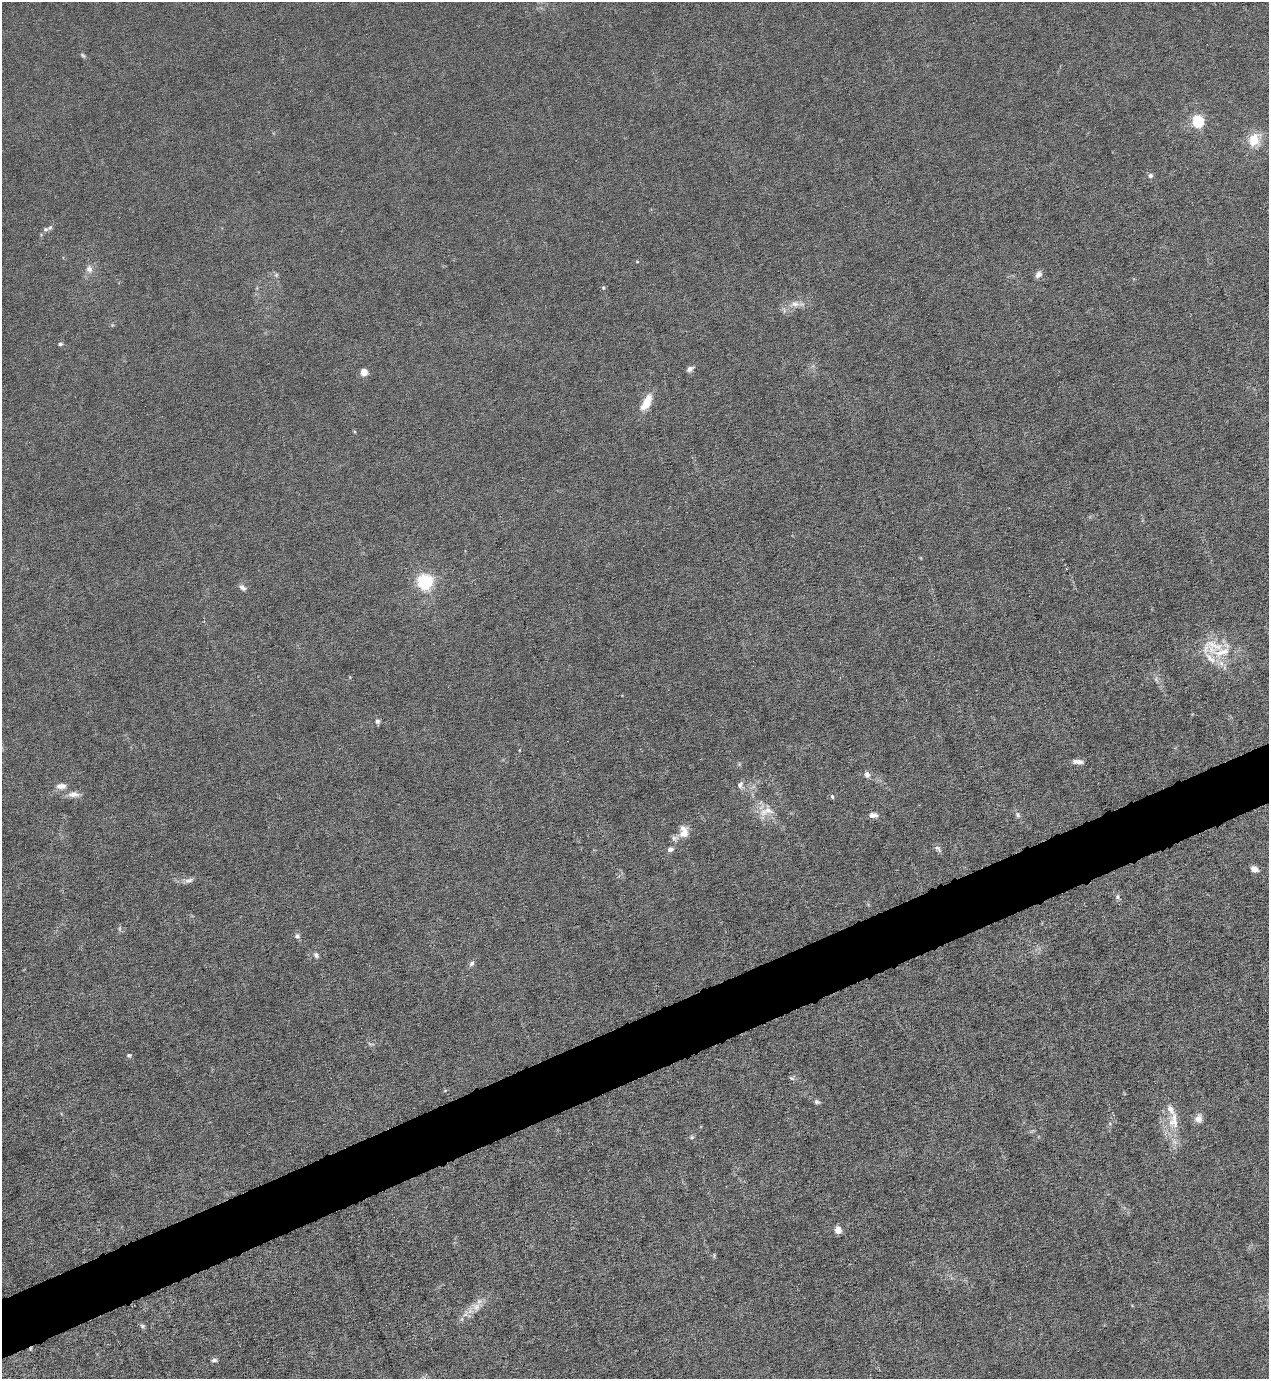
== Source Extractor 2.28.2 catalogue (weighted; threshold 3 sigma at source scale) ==
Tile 7 of 4 x 4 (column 3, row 2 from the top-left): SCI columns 2811-4077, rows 2754-4130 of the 5490 x 5506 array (HDU 1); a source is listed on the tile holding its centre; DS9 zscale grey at full resolution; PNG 1271 x 1381 px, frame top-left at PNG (2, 2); no overlay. Shown black and unused: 4% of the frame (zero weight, under 6 of 12 exposures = <1% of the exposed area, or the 3 px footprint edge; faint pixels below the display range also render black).
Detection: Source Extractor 2.28.2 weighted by HDU 2 'WHT'; one run over the whole footprint, this tile lists its part. Background 0.017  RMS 0.0031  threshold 0.0129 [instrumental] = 3 sigma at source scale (4.09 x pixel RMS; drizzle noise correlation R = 1.36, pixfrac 0.8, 0.05/0.05 arcsec/px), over >= 5 px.
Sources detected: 53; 1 cosmic-ray / hot-pixel residue — not listed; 5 inside a brighter listed object's ellipse — not listed separately; the other 47 listed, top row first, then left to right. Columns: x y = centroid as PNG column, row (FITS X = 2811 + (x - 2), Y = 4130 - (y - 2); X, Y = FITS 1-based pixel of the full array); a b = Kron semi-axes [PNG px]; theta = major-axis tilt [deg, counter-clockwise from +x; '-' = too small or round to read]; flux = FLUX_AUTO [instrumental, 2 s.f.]
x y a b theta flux
83 55 8 5 -45 0.53
1198 121 6 5 - 41
1254 140 20 15 62 5.5
1150 176 6 6 - 0.78
46 229 9 6 17 0.93
637 262 4 3 - 0.23
89 269 10 8 -71 1.7
1038 274 10 7 49 1.4
276 275 6 4 45 0.46
603 288 5 5 - 0.38
795 304 15 8 9 2.5
60 344 6 4 14 0.47
690 369 9 6 32 1.1
364 372 5 4 - 7
647 402 21 9 62 5.2
425 582 6 6 - 87
242 587 9 6 -42 1.1
1222 652 44 20 9 12
377 721 7 6 - 0.78
1078 762 14 5 -6 1.5
867 774 7 6 - 1.4
740 785 10 7 60 1.2
61 786 14 8 3 1.9
73 794 15 8 -2 2.2
832 796 6 4 -74 0.52
766 811 24 11 18 4.3
873 815 10 6 -4 1.7
1018 815 8 6 -48 0.84
684 833 15 12 76 3
670 849 8 6 19 0.98
938 849 12 5 -48 0.85
1254 869 8 6 -30 2.1
189 880 14 6 16 1.3
1117 897 6 6 - 0.74
297 936 7 7 - 0.89
316 955 8 6 -58 0.85
471 963 7 6 - 0.93
129 1055 6 5 - 0.48
792 1078 7 5 -17 0.6
817 1102 8 5 -27 0.73
1198 1118 11 9 78 1.8
1174 1120 27 14 89 6.7
692 1137 6 5 - 0.48
838 1230 5 4 - 4.5
476 1307 12 10 67 2.6
142 1326 7 5 -23 0.6
214 1360 7 5 19 0.82